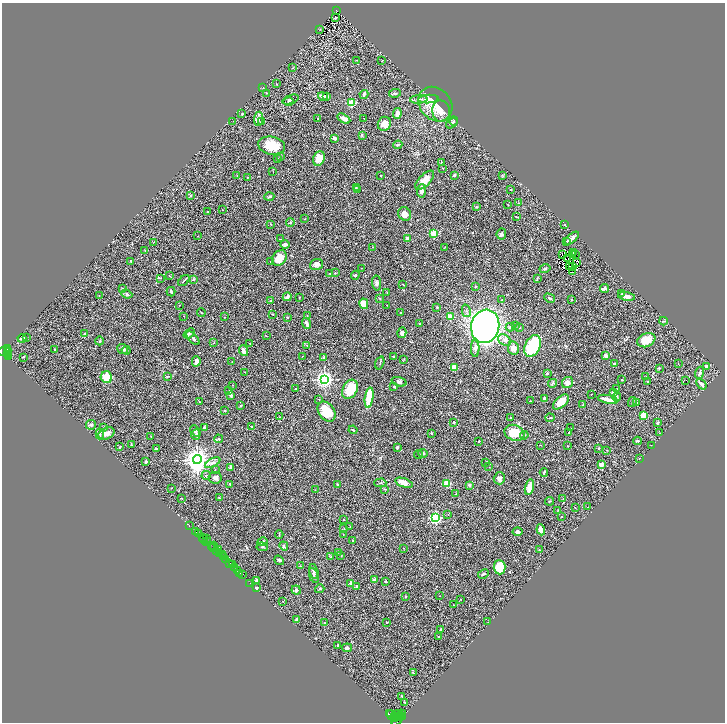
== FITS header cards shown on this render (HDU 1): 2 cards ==
NAXIS1  =                 1446
NAXIS2  =                 1440

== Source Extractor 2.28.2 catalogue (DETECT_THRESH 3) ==
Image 1446 x 1440 px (HDU 1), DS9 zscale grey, zoomed out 1/2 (1 PNG px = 2 x 2 image px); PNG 727 x 724 px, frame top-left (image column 2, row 1439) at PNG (2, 3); each listed source drawn as its Kron ellipse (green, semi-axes under 4 px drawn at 4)
Background 0.347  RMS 0.019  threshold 0.0561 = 3 sigma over >= 5 px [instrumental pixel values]
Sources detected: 413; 54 cannot appear on this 1/2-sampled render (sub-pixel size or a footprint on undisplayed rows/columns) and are neither listed nor drawn; the other 359 listed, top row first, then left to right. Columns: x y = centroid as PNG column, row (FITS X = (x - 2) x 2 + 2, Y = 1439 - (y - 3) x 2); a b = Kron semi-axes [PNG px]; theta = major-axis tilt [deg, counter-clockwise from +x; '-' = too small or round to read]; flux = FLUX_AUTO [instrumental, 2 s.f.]
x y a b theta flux
336 10 3 2 - 48
335 17 2 2 - 6
320 29 3 2 - 1.4
356 60 2 2 - 1.5
382 61 2 2 - 1.6
293 68 3 1 - 1.1
276 84 3 2 - 1.2
263 88 2 2 - 1.8
266 93 3 1 - 1.2
395 93 6 2 7 8.1
364 94 4 2 - 9.1
323 96 5 3 - 9.9
327 96 4 2 - 4.7
290 99 8 3 19 6
419 99 8 3 4 7
428 99 10 3 3 17
289 102 5 2 - 3.6
351 103 3 3 - 250
435 104 19 15 -48 77
441 111 11 9 -78 29
242 114 3 2 - 2.4
397 114 5 3 - 25
364 118 2 1 - 1.2
258 119 7 3 85 7.8
318 119 3 2 - 2.7
344 119 7 3 -29 17
233 121 2 1 - 0.76
262 121 4 3 - 5.4
454 121 4 3 - 3.4
452 123 6 3 36 5.5
384 124 7 6 - 26
362 135 4 2 - 2.4
334 138 4 3 - 8.1
398 145 5 2 - 5.9
272 146 14 9 -12 79
281 157 4 2 - 1.9
277 158 4 2 - 2.6
319 159 7 5 67 50
441 162 3 2 - 2
443 168 3 2 - 1.5
273 171 4 1 - 1.6
454 175 3 2 - 4
502 175 3 3 - 2.5
237 176 3 2 - 2.2
381 176 2 2 - 1.5
247 177 2 2 - 1.6
425 180 12 5 45 48
356 188 3 3 - 2.7
357 189 3 2 - 1.7
511 189 3 2 - 2.6
421 191 7 4 86 16
190 195 3 3 - 2.8
269 196 5 3 - 4.6
519 203 2 2 - 4.5
508 204 2 2 - 1
477 207 3 2 - 2.8
222 210 2 1 - 0.81
207 212 2 2 - 6.5
405 214 7 6 - 26
517 217 4 2 - 1.7
305 219 3 2 - 2.4
290 222 4 3 - 5
271 224 3 2 - 2.3
565 224 2 2 - 2.8
434 234 3 2 - 170
501 234 6 5 - 6.7
198 236 2 2 - 1.1
407 238 4 3 - 7.5
572 238 8 3 40 15
280 239 3 2 - 2.3
567 241 3 2 - 2.2
154 242 2 1 - 1.1
285 244 5 4 - 9.7
373 247 3 2 - 1.7
445 247 2 2 - 1.4
145 251 2 2 - 1
573 253 3 2 - 2.5
562 255 3 1 - 1.2
573 255 3 1 - 0.48
575 255 2 1 - 0.78
279 258 8 6 55 55
568 259 4 1 - 0.78
131 261 2 2 - 3.5
270 262 2 2 - 3.4
576 263 2 1 - 0.76
316 264 6 5 - 18
569 266 2 1 - 0.032
573 266 2 1 - 1.5
361 268 2 1 - 1.1
545 269 5 3 - 4.9
573 271 2 1 - 2.1
329 273 3 2 - 1.2
335 273 3 2 - 2.6
355 275 4 4 - 4.3
169 276 2 2 - 1.4
161 278 3 2 - 2.1
537 278 4 2 - 2.1
193 279 2 2 - 8.1
184 281 7 2 44 3.7
377 283 7 4 -88 10
403 285 3 2 - 2.3
476 286 2 1 - 1.8
122 288 3 2 - 2.1
604 289 5 3 - 20
171 292 5 3 - 5
387 292 3 2 - 1.8
622 293 3 2 - 2.1
127 294 6 3 -22 4.3
99 295 2 1 - 2.4
627 296 8 3 -10 23
287 297 5 3 - 11
299 297 2 2 - 1.9
380 298 2 2 - 8.1
550 298 6 3 -30 6.4
502 300 2 2 - 6.7
572 300 2 2 - 2.5
270 301 3 3 - 4
364 304 5 4 - 58
179 305 2 2 - 1.8
387 305 2 2 - 1.1
437 307 2 2 - 3.8
466 311 6 2 -75 4.9
201 312 4 1 - 1.7
401 312 3 2 - 3.2
272 314 3 2 - 1.9
307 315 2 1 - 1.9
184 316 2 1 - 1
224 317 3 1 - 1
287 317 3 2 - 3.6
450 317 2 2 - 120
663 321 4 2 - 3.1
306 323 5 2 - 11
420 324 2 2 - 8
485 326 17 14 75 1900
515 326 4 2 - 4.3
510 327 4 3 - 9.4
519 328 3 2 - 2
189 333 6 3 38 7.8
402 333 5 4 - 9.7
85 334 2 2 - 3.1
266 336 2 2 - 1.5
26 337 2 2 - 1.6
22 338 4 2 - 6.7
193 338 8 3 -48 7.9
505 340 7 5 -40 13
646 340 9 6 22 54
99 341 4 3 - 5
214 343 3 2 - 1.5
250 343 2 1 - 1.4
307 346 3 3 - 3
533 346 11 7 65 220
475 348 8 4 -90 15
513 348 7 5 -79 20
8 349 4 3 - 190
123 349 5 5 - 12
55 350 3 2 - 4.8
126 350 4 3 - 3.3
5 351 7 3 11 550
243 351 5 3 - 21
8 353 2 1 - 51
7 355 2 2 - 130
302 356 2 1 - 1.9
605 356 2 2 - 33
9 357 3 2 - 120
24 357 2 1 - 6
394 357 4 2 - 4
324 358 3 3 - 6
404 359 2 2 - 2
196 361 5 3 - 16
232 362 2 1 - 1.3
380 363 7 2 73 3.2
678 363 2 2 - 1.2
614 364 3 2 - 5.4
706 366 4 3 - 9.9
454 367 4 3 - 76
659 368 2 2 - 4.8
244 372 2 2 - 1.1
547 373 2 2 - 13
700 373 6 2 70 8.6
106 377 6 5 - 74
167 377 3 3 - 2.6
646 377 3 2 - 1.6
325 379 3 3 - 1800
622 380 2 2 - 2.2
685 380 3 1 - 5
399 382 8 4 -18 7.4
568 382 6 5 - 23
648 382 2 2 - 2.3
552 383 5 3 - 3.9
701 384 6 3 -49 15
233 385 2 1 - 1
394 387 3 2 - 3.6
295 389 2 2 - 2.5
350 389 10 7 62 94
617 389 4 2 - 2.6
229 391 4 2 - 2.2
613 392 4 3 - 10
591 394 2 2 - 1.5
231 395 3 2 - 12
617 397 5 3 - 3.8
369 398 10 3 82 130
319 399 2 2 - 2
544 399 2 2 - 25
608 399 10 3 -12 31
530 401 3 1 - 1.9
199 402 2 2 - 1.5
561 402 10 5 42 46
632 402 5 2 - 3.2
637 403 2 1 - 0.99
583 404 4 1 - 2.6
240 406 4 2 - 2.4
225 411 2 2 - 3.9
327 412 11 7 -54 78
644 416 4 3 - 59
280 417 2 2 - 1.6
510 417 2 2 - 1.8
550 418 4 3 - 3.6
454 422 3 3 - 4.2
657 423 3 3 - 6.8
91 425 5 4 - 6.7
252 427 4 3 - 9.3
104 428 3 3 - 3.2
204 428 3 3 - 4.5
571 428 2 1 - 0.91
353 430 4 2 - 4.1
195 431 6 3 -50 6.2
106 433 8 5 24 18
431 433 2 2 - 3.7
514 433 10 7 -21 79
568 433 3 2 - 2.2
659 433 3 2 - 1.4
100 434 5 3 - 4.8
196 434 5 3 - 6.9
524 435 4 3 - 3.4
151 436 2 1 - 0.89
218 439 4 3 - 4.7
478 441 2 2 - 2.3
637 441 4 3 - 6.9
131 444 3 2 - 1.6
541 445 2 2 - 1.1
651 445 2 1 - 0.93
120 446 3 2 - 1.8
568 446 2 2 - 1.8
397 447 3 2 - 5.4
156 448 2 2 - 7.6
599 448 3 3 - 3.5
607 450 2 2 - 1.4
423 453 4 3 - 4.9
418 455 4 3 - 3.2
639 459 2 2 - 3.3
197 460 4 4 - 4500
146 462 3 2 - 4.8
485 462 2 1 - 1.7
213 463 8 4 29 13
601 464 4 3 - 22
489 467 3 2 - 0.98
230 468 4 2 - 12
215 470 3 2 - 1.5
544 472 4 2 - 4.9
206 475 4 3 - 4
215 478 6 5 - 12
499 478 6 5 - 11
380 483 6 2 0 2.9
404 483 9 4 -19 34
230 484 3 2 - 2.3
337 484 2 2 - 8.8
447 484 3 3 - 170
469 485 2 2 - 18
529 487 8 4 76 45
171 488 2 2 - 1.2
385 489 4 2 - 3.3
315 490 2 2 - 1.5
456 494 3 2 - 1.9
181 498 3 1 - 1.3
219 498 3 1 - 1.3
563 499 2 1 - 1.1
550 501 4 2 - 2.6
588 507 2 2 - 2
575 508 4 2 - 1.7
558 510 2 1 - 1.6
448 515 2 2 - 1.6
561 517 2 2 - 2.9
435 518 3 3 - 810
343 519 2 2 - 2.7
189 526 2 1 - 36
350 527 2 2 - 1.5
344 528 3 2 - 2.1
541 530 5 4 - 23
196 532 2 2 - 430
518 532 5 4 - 13
198 534 3 2 - 36
343 534 2 2 - 1
279 535 4 2 - 2.6
202 538 3 1 - 24
207 538 2 1 - 130
204 540 4 1 - 47
353 540 2 2 - 1.7
207 542 2 2 - 320
263 542 5 4 - 10
213 546 2 1 - 170
284 546 5 4 - 5.5
211 547 2 1 - 140
262 547 6 4 -5 5.5
214 548 3 2 - 180
403 548 2 2 - 1.3
219 549 3 2 - 350
539 550 2 2 - 3.9
217 552 2 1 - 100
338 552 3 2 - 2.1
220 554 3 2 - 180
223 555 3 1 - 320
331 556 4 3 - 2.5
341 556 3 2 - 1.6
223 557 3 2 - 230
226 560 2 1 - 15
279 560 5 3 - 4.6
230 563 3 2 - 360
233 565 2 1 - 210
300 566 2 1 - 1.1
234 567 3 1 - 290
500 567 7 6 - 92
237 571 3 2 - 30
314 571 8 4 -74 9.5
240 573 2 1 - 12
242 574 3 1 - 22
483 574 6 3 27 5.9
314 576 8 3 -69 6.1
374 580 2 2 - 44
257 581 3 3 - 8.5
386 582 2 2 - 9.8
250 583 2 1 - 12
351 583 4 3 - 8.3
357 587 4 3 - 6.3
256 588 3 3 - 3.4
320 589 5 3 - 4.7
296 590 4 4 - 4.5
440 596 2 1 - 0.97
405 597 3 3 - 2.8
461 599 2 1 - 0.91
283 602 3 2 - 1.3
453 605 2 2 - 2.3
296 620 4 3 - 6.7
386 622 2 2 - 2.5
488 622 3 2 - 1.1
324 623 3 2 - 2
441 630 3 3 - 6
438 637 3 2 - 1.5
338 645 2 2 - 5.2
347 648 5 4 - 9.9
413 672 3 3 - 3.1
402 696 4 2 - 4
404 702 2 2 - 2.3
389 714 3 2 - 1400
402 714 4 2 - 370
396 715 5 2 - 1700
392 716 7 4 -54 4000
399 716 5 2 - 1200
402 716 2 1 - 330
398 720 7 3 47 1800
At the frame edge (FLAGS 8, measured only in part): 1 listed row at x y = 398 720
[54 sub-pixel or undisplayed-footprint detections neither listed nor drawn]